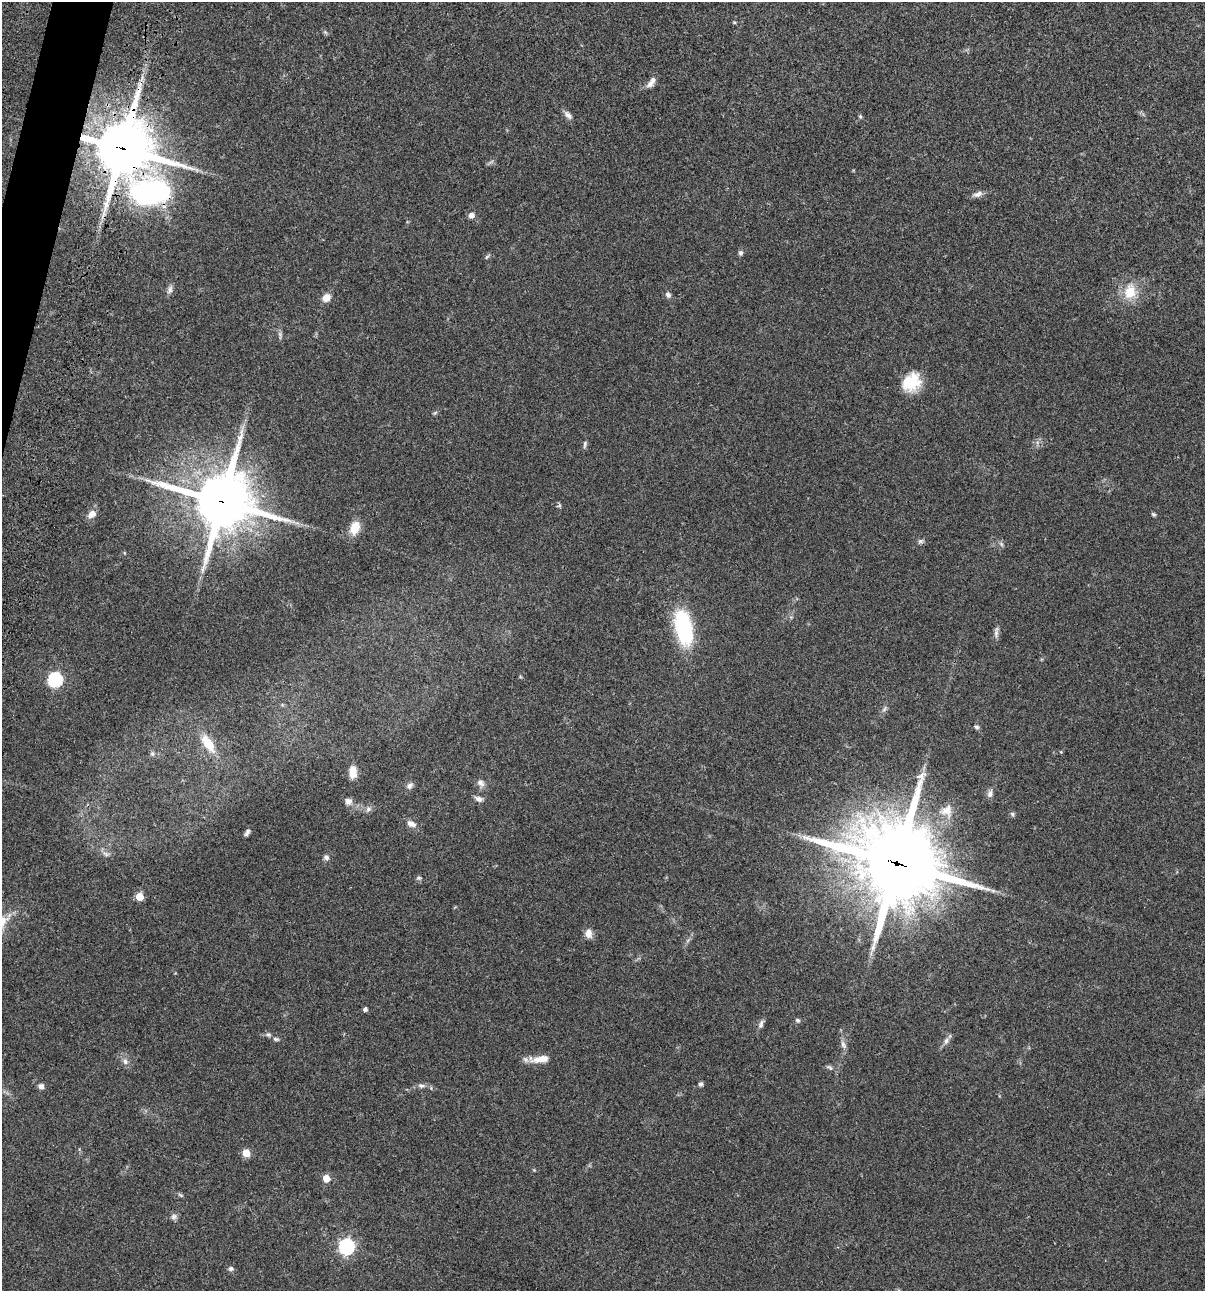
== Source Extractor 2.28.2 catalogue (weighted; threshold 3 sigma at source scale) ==
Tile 11 of 4 x 4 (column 3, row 3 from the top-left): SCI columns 2641-3843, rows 1408-2696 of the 5405 x 5390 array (HDU 1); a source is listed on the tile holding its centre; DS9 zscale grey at full resolution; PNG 1207 x 1293 px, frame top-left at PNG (2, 2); no overlay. Shown black and unused: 1% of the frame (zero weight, under 3 of 4 exposures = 9% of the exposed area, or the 3 px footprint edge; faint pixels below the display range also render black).
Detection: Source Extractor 2.28.2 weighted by HDU 2 'WHT'; one run over the whole footprint, this tile lists its part. Background 0.0462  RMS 0.0055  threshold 0.0249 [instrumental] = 3 sigma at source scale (4.5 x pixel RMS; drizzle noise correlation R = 1.50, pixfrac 1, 0.05/0.05 arcsec/px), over >= 5 px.
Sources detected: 69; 1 too faint to see at this stretch — not listed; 1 inside a brighter listed object's ellipse — not listed separately; the other 67 listed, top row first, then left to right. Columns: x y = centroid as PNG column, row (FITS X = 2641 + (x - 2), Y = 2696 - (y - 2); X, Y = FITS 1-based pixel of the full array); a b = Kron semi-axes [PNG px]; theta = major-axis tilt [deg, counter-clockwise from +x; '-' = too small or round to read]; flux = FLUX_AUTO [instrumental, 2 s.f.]
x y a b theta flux
734 22 6 3 -18 0.53
325 32 6 5 - 0.83
650 84 10 8 41 2.3
568 115 13 6 -46 2.2
860 116 6 5 - 0.73
122 148 18 17 - 3000
151 193 40 25 15 130
978 194 14 7 19 2.4
471 215 6 5 - 2.7
741 253 6 6 - 1.1
487 257 6 5 - 0.85
170 289 12 6 72 2
1130 292 19 15 77 12
668 295 8 7 - 1.6
326 298 8 8 - 5
280 335 14 3 -86 1.2
911 382 23 18 40 16
585 444 11 4 85 1.2
222 502 20 19 - 2900
559 506 6 3 19 0.74
92 514 12 9 37 3.6
1154 514 7 4 -27 0.81
355 528 13 9 68 9.6
920 541 8 5 26 1.2
683 628 31 14 -78 58
996 632 16 5 83 2.1
55 679 6 6 - 92
884 709 9 4 60 1.2
976 727 7 5 -30 1.1
208 743 23 10 -56 11
152 754 7 5 -69 1.1
353 772 15 8 -87 5.4
480 783 12 8 -44 2.5
410 786 9 7 41 1.9
990 794 11 7 78 2.1
479 799 10 6 -18 2.2
348 801 10 8 -29 2.6
368 809 9 6 45 1.7
947 810 19 16 42 8.1
1012 814 6 5 - 1
411 824 12 7 -23 3
247 832 10 5 62 1.6
106 854 10 5 -25 1.7
326 857 7 6 - 1.6
897 863 33 30 -33 4200
419 878 7 5 18 0.94
139 897 5 5 - 14
588 933 12 9 -80 3.6
365 1009 4 4 - 1.7
797 1020 6 5 - 0.98
761 1024 12 6 75 1.8
268 1035 7 6 - 1.2
276 1039 9 5 -12 1.3
946 1041 11 6 74 2.1
843 1045 13 6 -62 2.2
540 1059 25 8 6 7.2
125 1061 7 7 - 2
830 1068 9 5 -33 1.3
701 1084 5 5 - 1.3
41 1086 7 6 - 2
421 1086 10 6 -8 1.9
246 1153 5 5 - 12
326 1178 5 5 - 8.2
180 1195 8 3 -45 0.71
174 1217 9 7 45 1.7
346 1247 7 6 - 130
231 1268 6 6 - 1.3
Overlapping masked pixels (flux is a lower limit): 4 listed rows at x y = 122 148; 151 193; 222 502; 897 863